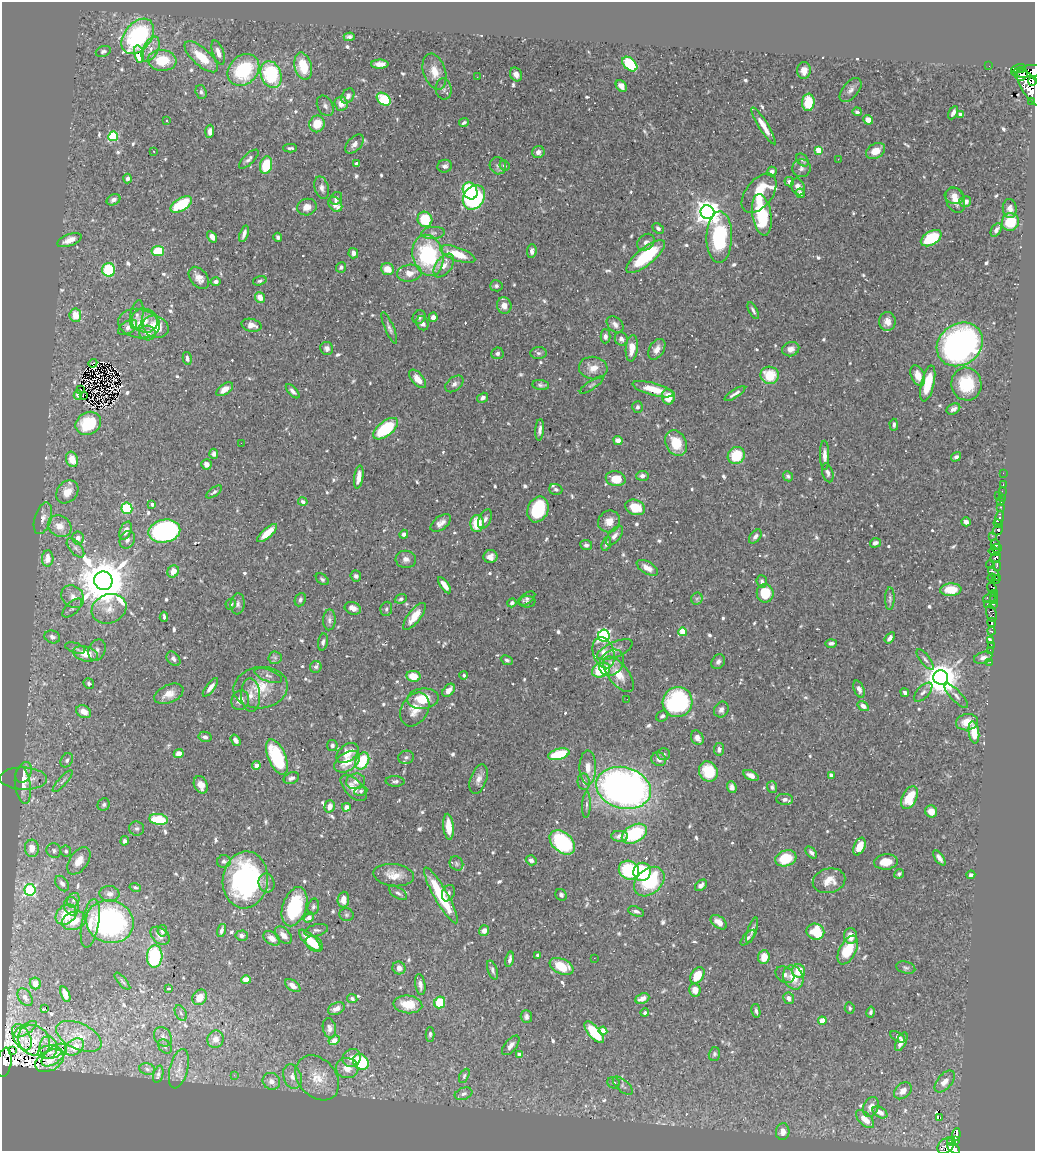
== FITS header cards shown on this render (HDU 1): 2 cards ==
NAXIS1  =                 1033
NAXIS2  =                 1149

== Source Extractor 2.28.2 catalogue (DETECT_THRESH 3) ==
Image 1033 x 1149 px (HDU 1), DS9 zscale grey, 1 PNG px = 1 image px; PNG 1037 x 1153 px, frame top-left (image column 1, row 1149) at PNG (2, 2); each listed source drawn as its Kron ellipse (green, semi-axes under 4 px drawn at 4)
Background 0.341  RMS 0.0098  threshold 0.0294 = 3 sigma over >= 5 px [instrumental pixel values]
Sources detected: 755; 4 with non-positive FLUX_AUTO (blend fragments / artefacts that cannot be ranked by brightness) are neither listed nor drawn; of the other 751, the 500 brightest by FLUX_AUTO listed and drawn (251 fainter detections omitted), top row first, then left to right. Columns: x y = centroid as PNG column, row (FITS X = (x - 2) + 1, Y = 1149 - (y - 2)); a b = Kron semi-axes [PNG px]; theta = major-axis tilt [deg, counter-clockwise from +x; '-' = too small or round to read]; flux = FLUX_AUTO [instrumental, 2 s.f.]
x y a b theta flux
138 36 20 13 51 94
349 37 5 4 - 1.7
151 49 13 7 63 5.5
103 51 8 5 20 1.5
218 52 12 5 -70 4.1
139 54 8 5 -78 19
201 57 21 8 -42 16
162 60 14 10 -4 23
380 64 9 4 0 5.5
630 64 9 5 -44 36
303 66 14 8 -75 18
989 66 2 2 - 8.8
1018 69 8 4 10 970
243 70 17 14 46 49
804 70 8 6 87 6.5
1030 71 18 6 6 3900
434 72 18 11 -72 9.3
271 74 14 10 -70 51
516 74 7 5 -60 3.4
1021 74 7 5 48 2500
477 77 2 2 - 1.8
1032 81 4 3 - 1400
621 86 6 4 -49 5.1
1030 88 21 8 -58 12000
444 89 10 8 -80 2.6
851 90 14 7 50 3.9
201 92 7 5 -72 1.7
348 96 8 5 56 3.1
384 99 8 5 -37 35
1032 101 3 3 - 190
808 102 9 6 85 20
341 103 7 6 - 6.8
325 106 11 7 -61 2.6
857 112 5 4 - 2
953 113 7 4 62 2.3
960 114 4 4 - 2.7
868 120 5 4 - 6.9
166 121 3 3 - 1.8
464 123 5 4 - 1.5
317 124 8 7 - 13
763 126 21 4 -58 8
210 131 6 4 86 3.3
113 136 5 5 - 61
355 144 11 6 47 3.8
290 148 7 3 -1 1.4
818 150 4 4 - 17
153 151 3 3 - 1.8
876 151 10 7 31 9.5
538 152 6 6 - 2.9
249 159 12 5 43 2.3
838 159 2 2 - 11
802 160 7 5 -50 1.6
357 163 4 3 - 1.8
266 165 9 6 77 25
445 166 7 6 - 2.4
498 166 9 8 - 2.2
504 166 5 5 - 1.5
801 168 9 9 - 2.8
772 171 5 4 - 2.2
128 179 5 4 - 2.5
789 182 5 4 - 3.4
798 187 9 6 -70 4.4
322 188 11 7 -75 3.4
470 191 9 7 -63 44
759 193 23 13 52 31
800 193 5 4 - 2.6
954 196 9 8 - 4.8
474 197 13 10 54 110
336 198 7 5 57 2.2
113 200 7 5 28 2.7
955 200 13 9 -69 7.1
965 202 6 5 - 5.4
181 204 12 6 32 37
335 204 8 6 -55 6.8
307 207 10 8 14 5.9
1010 209 9 7 -85 4
707 212 7 6 - 760
762 215 21 9 -80 42
425 219 8 7 - 23
1010 222 9 8 - 23
658 228 6 4 -41 1.7
996 230 7 4 60 3.1
433 233 12 6 5 2.7
244 234 9 3 71 2.8
212 237 6 4 -57 3.8
278 237 4 4 - 1.6
719 237 25 13 88 56
931 238 11 6 31 36
69 240 13 6 22 5.5
646 242 9 7 42 2.8
158 251 6 5 - 21
532 251 7 4 86 2.7
353 253 5 5 - 2.7
458 254 18 6 -20 17
428 255 21 15 -76 69
646 257 24 8 39 40
444 265 13 8 53 5.9
341 267 5 5 - 1.5
387 269 6 5 - 8.9
109 270 7 6 - 30
409 273 12 8 9 7.3
199 278 12 8 -52 5.2
260 281 7 4 15 1.4
216 282 5 4 - 2.6
496 286 6 5 - 1.4
260 297 5 5 - 7.4
504 306 8 7 - 5.1
753 310 9 3 -63 1.8
75 315 6 6 - 10
137 315 15 6 80 3.2
419 317 7 6 - 2.6
433 317 5 4 - 3.7
145 321 13 12 - 7.9
887 322 9 8 - 5.1
139 323 21 14 -10 12
422 323 7 5 -62 3.2
615 324 9 7 -40 3
251 325 10 6 -13 5.1
128 327 11 6 33 3.7
156 327 13 11 -24 17
389 328 17 4 -67 2.4
147 333 8 7 - 4.8
605 336 7 5 90 2.9
621 339 7 6 - 2.5
960 344 24 20 36 220
327 348 7 6 - 2.6
632 348 13 6 84 8.6
657 349 11 7 57 4.5
791 349 9 7 16 4
497 353 6 5 - 2
538 353 8 6 -3 1.7
187 358 6 4 -77 2.2
93 363 4 2 - 1.8
593 368 14 11 -8 7.6
770 375 9 8 - 19
918 375 11 6 -66 7.7
418 379 11 6 -50 6.8
928 383 18 6 77 18
454 384 10 6 39 2.8
966 384 16 15 - 28
541 385 8 5 -6 1.9
592 385 14 4 34 1.7
225 389 9 5 35 5.5
653 389 21 6 -15 13
81 390 3 3 - 2.7
293 391 9 4 -47 2.3
735 394 12 3 33 2.3
78 395 5 4 - 1.7
83 395 3 2 - 34
668 397 8 6 -88 11
483 398 6 4 32 2.4
637 407 6 5 - 1.7
953 409 7 5 28 3.3
88 423 13 11 32 22
894 425 6 3 -88 1.5
386 429 14 7 38 40
540 430 11 4 85 2.8
618 440 4 4 - 4.1
241 443 2 2 - 1.9
676 443 13 10 -62 17
214 454 5 4 - 1.8
825 455 14 4 -89 4.7
736 456 9 8 - 23
956 457 5 4 - 1.8
72 459 8 6 -69 10
206 464 5 5 - 3.4
828 473 10 5 -74 2.3
1003 473 2 2 - 12
642 476 6 5 - 2.3
788 476 5 4 - 1.5
359 477 11 4 81 5.6
616 479 10 7 -11 14
1003 485 3 2 - 23
556 489 6 5 - 1.8
1002 491 2 2 - 13
67 492 12 10 49 8.5
214 492 9 4 36 1.7
998 495 2 2 - 88
1002 498 2 2 - 18
303 502 5 4 - 2.2
1001 502 3 2 - 38
152 504 3 3 - 2.6
635 507 10 7 -20 14
1000 507 3 2 - 33
127 508 6 5 - 41
538 509 13 10 67 40
43 518 16 8 73 4.8
999 518 7 4 77 660
485 519 10 6 66 2.4
609 521 11 10 - 6.4
966 522 5 4 - 3.5
441 523 12 6 37 3.9
477 524 8 6 88 19
998 524 5 3 - 680
60 526 12 10 -29 8.3
998 530 5 4 - 550
126 531 9 5 68 4.7
164 531 16 11 11 140
267 533 12 5 42 10
404 534 4 4 - 2.2
614 536 11 6 52 3.4
755 536 8 5 52 2.3
992 536 2 2 - 20
78 538 6 6 - 3.3
127 540 9 7 64 2.6
875 543 5 4 - 2.5
606 544 7 4 71 1.6
995 544 5 4 - 730
586 545 6 5 - 1.9
75 548 11 6 -48 2.8
996 548 5 2 - 300
994 552 6 3 -14 680
490 557 7 6 - 4.1
48 558 8 6 85 7.7
996 558 6 4 40 1000
406 559 10 8 -7 3.4
991 564 4 4 - 600
997 566 5 3 - 250
647 568 12 6 -31 6
173 571 6 5 - 7.7
994 574 8 4 -48 340
356 576 5 5 - 1.8
992 578 4 3 - 680
322 579 7 5 -39 1.5
996 580 4 3 - 390
103 581 9 9 - 4000
762 581 6 5 - 2
444 585 9 4 -54 5
992 588 5 3 - 470
951 590 11 6 3 16
765 593 9 8 - 20
995 593 3 3 - 480
73 597 12 10 -44 5.6
527 598 10 5 33 1.8
989 598 7 3 26 400
401 599 6 4 21 1.6
697 599 6 5 - 1.7
890 599 11 4 88 1.7
300 600 7 5 65 1.7
994 600 4 2 - 25
527 602 8 6 -1 1.5
512 603 5 4 - 2
231 604 5 5 - 1.5
238 604 10 7 85 2.3
988 604 3 2 - 21
993 604 3 2 - 30
72 608 12 6 43 2.2
353 608 8 6 -22 4.3
109 609 18 14 20 9.5
386 609 7 5 80 1.7
991 613 8 5 -72 110
414 616 16 6 52 9.6
164 617 5 3 - 1.6
329 620 10 6 87 2.3
992 623 4 3 - 1300
991 631 4 3 - 140
683 632 4 4 - 24
604 636 6 6 - 130
52 637 8 6 -19 2.7
890 638 6 4 53 3
991 641 3 3 - 59
323 642 9 5 80 1.8
831 643 6 4 2 2
991 645 2 2 - 8
75 648 10 5 -17 1.7
97 650 11 8 68 2.8
615 650 19 7 23 4.9
990 650 2 2 - 16
604 653 16 10 -72 7.4
85 654 13 7 -15 11
275 658 6 6 - 1.7
983 658 9 6 18 3.3
173 659 8 6 -48 2.6
507 660 6 4 -25 1.5
925 660 12 4 -52 1.9
718 662 8 6 54 2.4
990 662 2 2 - 5
612 663 14 11 51 6.8
316 667 6 5 - 1.5
601 670 9 7 27 30
619 674 21 10 -52 12
464 675 4 4 - 1.5
268 676 14 6 -20 3
413 676 7 5 -11 12
940 677 7 7 - 1500
89 683 5 5 - 1.6
210 687 11 4 53 4.1
261 688 27 20 8 20
859 689 9 5 -68 2.7
449 690 7 5 49 5
923 692 12 6 47 2.7
905 693 4 3 - 1.7
169 694 15 9 24 6.3
251 695 16 9 -88 6.3
956 696 16 5 -46 3
423 699 16 10 5 16
627 699 2 2 - 1.7
240 700 10 8 61 5
678 702 15 14 - 91
863 706 6 4 -34 3.3
415 709 18 13 58 8.8
721 709 8 7 - 3
84 712 8 6 -30 6.8
662 716 6 5 - 2
967 722 11 8 9 11
974 732 11 5 -82 15
205 737 6 5 - 2.4
697 738 8 6 -61 4.5
236 740 6 4 -56 2.6
332 745 5 5 - 1.6
719 749 6 5 - 2.4
347 753 12 8 39 8.8
179 754 5 4 - 5.7
559 754 11 5 14 34
664 754 6 6 - 1.5
277 757 18 8 -67 51
406 757 8 6 18 2.2
659 759 7 6 - 3
67 760 7 5 62 1.8
362 761 9 6 63 27
347 762 14 9 34 11
256 765 4 4 - 6.2
588 768 17 8 -90 7.2
708 771 10 9 - 20
24 772 11 7 64 4
751 775 8 4 -26 4
831 775 4 4 - 5.8
291 778 8 5 21 2.2
23 779 23 11 -2 8.6
478 779 15 8 71 4.6
63 781 14 3 48 1.6
356 781 9 7 14 4
395 781 9 5 -2 1.7
584 782 8 6 -81 2.4
23 785 18 8 -83 6.4
201 785 9 6 -64 6.8
732 787 6 4 -67 2.9
772 787 6 5 - 1.7
354 788 16 8 -46 7.7
624 788 28 20 -15 360
361 791 6 5 - 1.6
909 798 12 7 63 22
785 799 8 5 -3 2.7
104 805 6 6 - 1.6
586 805 13 4 88 1.9
330 806 6 5 - 4.9
346 807 4 4 - 3.3
931 811 6 6 - 7.4
159 819 9 5 -7 26
449 827 13 5 -85 12
137 828 7 7 - 1.7
634 834 13 8 29 46
620 836 8 5 -3 4.5
124 841 5 4 - 2.1
562 842 15 9 -40 91
859 846 9 5 65 9.6
32 848 8 7 - 6.7
54 851 7 7 - 1.9
66 851 5 5 - 1.4
811 852 7 4 -45 2.1
786 858 11 7 18 23
939 858 9 4 -55 2.8
531 860 5 5 - 2
79 861 15 9 55 7.5
224 861 7 6 - 2.1
886 862 12 7 5 10
456 863 7 6 - 1.7
629 870 10 9 - 45
642 872 9 8 - 49
899 874 5 4 - 1.7
394 875 20 11 -7 9
971 875 4 3 - 1.6
245 880 28 22 84 130
829 881 16 12 13 9.5
649 882 17 12 42 45
62 883 9 5 -52 2.4
266 883 10 8 -77 3.8
701 885 7 5 40 3.2
135 888 6 4 -16 1.6
30 890 6 5 - 92
398 893 10 5 -33 2.2
448 893 8 6 67 2.5
109 894 10 8 -5 3.7
441 895 32 6 -60 39
561 895 6 5 - 1.5
73 900 8 5 61 2
343 900 8 6 86 5.2
72 906 9 7 -73 3.5
294 907 20 12 72 49
313 907 8 5 77 1.9
636 911 8 4 -19 2.2
66 914 11 9 43 21
346 915 7 6 - 1.4
309 918 5 4 - 4.4
74 921 12 9 22 14
110 922 24 21 -17 140
719 922 9 5 -38 5.6
90 923 24 8 80 11
221 930 7 4 76 2.6
316 930 12 6 14 2.1
484 930 5 5 - 4.1
752 930 13 4 72 2.5
162 931 5 5 - 2.3
815 932 9 8 - 24
283 935 10 6 -46 5.7
160 936 11 7 -40 4.2
242 936 6 5 - 2.9
851 936 8 6 -87 6.8
272 938 9 6 -35 5.5
748 938 10 4 48 2.1
310 940 14 5 -44 14
314 944 9 6 -36 13
848 950 16 8 62 22
538 955 4 3 - 2
155 956 11 8 88 46
764 957 7 6 - 8.4
594 958 2 2 - 1.5
510 959 8 3 78 2.3
562 966 12 7 -24 18
399 968 6 6 - 4.1
906 968 10 6 -16 1.7
492 970 10 5 -71 2
799 971 7 6 - 13
697 975 9 6 58 15
785 975 10 7 -32 3.1
793 977 12 9 -67 10
246 980 5 4 - 7.8
122 981 11 4 -50 1.5
35 983 6 5 - 5
420 985 10 5 -81 3.3
293 986 9 5 -35 3.7
168 988 3 3 - 25
695 990 6 5 - 6.2
65 994 8 4 -69 4.6
25 997 9 6 -56 3
200 997 8 6 53 7.8
642 998 7 5 23 5.6
789 998 6 5 - 3.7
352 999 5 4 - 1.4
440 1002 6 5 - 20
408 1004 14 9 -7 15
850 1008 6 5 - 1.6
45 1009 3 3 - 6.2
336 1009 9 5 23 4.6
756 1011 7 4 -79 2
871 1012 6 4 79 1.6
181 1013 8 5 -60 1.6
645 1013 4 4 - 1.5
526 1017 6 5 - 2.2
822 1021 4 4 - 12
329 1028 10 6 -76 3.5
25 1029 13 5 31 4
603 1031 4 4 - 12
594 1032 13 5 -50 30
430 1034 7 4 -90 1.7
79 1036 24 13 -24 13
22 1037 14 8 -62 5.9
163 1037 10 8 -54 3.1
898 1037 8 4 -32 1.8
215 1039 9 8 - 5.5
34 1040 17 14 -39 11
334 1040 6 4 29 6.8
901 1042 10 5 63 5.1
511 1045 11 6 51 3.6
165 1046 8 5 -49 1.6
48 1047 11 9 -86 4.6
75 1047 10 7 38 9.7
12 1050 3 2 - 2.2
50 1052 12 6 6 2.6
519 1054 4 4 - 4.3
714 1054 7 5 75 1.4
54 1055 15 8 40 4.1
352 1058 9 8 - 6.6
50 1061 15 10 29 4.2
4 1062 15 7 80 76
361 1062 8 7 - 36
347 1068 11 10 - 8.1
147 1069 8 6 -17 1.9
179 1069 20 9 76 6.2
158 1074 9 4 74 2.2
234 1075 2 2 - 2.6
292 1076 12 9 -73 5.3
464 1076 8 4 62 1.4
317 1078 25 18 -48 18
271 1081 9 8 - 5
945 1081 13 7 50 6.7
614 1083 6 5 - 1.4
623 1086 12 6 -41 2.1
903 1091 10 7 41 5.5
464 1094 9 6 19 2.6
871 1107 10 7 64 4.8
880 1112 8 5 -32 4.7
940 1117 3 2 - 1700
865 1119 11 6 -44 8.8
783 1132 8 7 - 4.5
956 1134 6 3 84 250
955 1140 4 3 - 240
951 1141 4 3 - 150
946 1146 9 7 41 600
954 1148 7 4 -31 910
At the frame edge (FLAGS 8, measured only in part): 4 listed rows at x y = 1030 71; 4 1062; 946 1146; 954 1148
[251 fainter detections neither listed nor drawn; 4 non-positive-flux detections neither listed nor drawn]